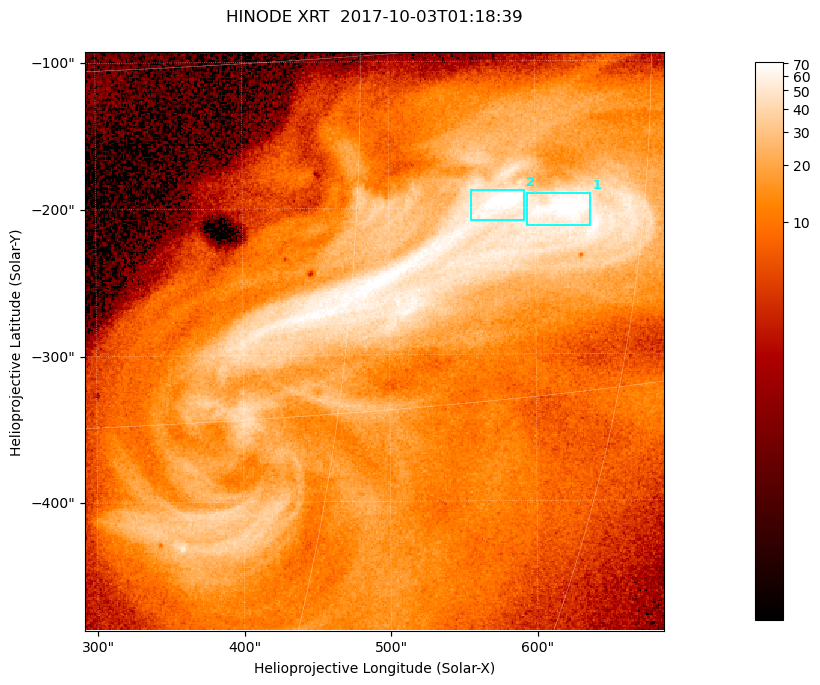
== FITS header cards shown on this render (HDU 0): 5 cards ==
TELESCOP= 'HINODE  '           /
INSTRUME= 'XRT     '           /
DATE_OBS= '2017-10-03T01:18:39.002' /
CTYPE1  = 'Solar-X '           /
CTYPE2  = 'Solar-Y '           /

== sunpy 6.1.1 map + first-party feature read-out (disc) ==
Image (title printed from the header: HINODE XRT  2017-10-03T01:18:39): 384 x 384 px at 1.03 arcsec/px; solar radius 958 arcsec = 932 px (partial field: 5.4% of the solar disc is inside the frame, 100% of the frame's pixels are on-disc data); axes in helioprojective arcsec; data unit not stated in the header (colour bar unlabelled)
Orientation: roll -0.357 deg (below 1 deg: not rotated)
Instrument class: DISC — disc imager (sunpy class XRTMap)
Bright regions (active regions / flare kernels): reference = the on-disc median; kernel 3 px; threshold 5 sigma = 47.4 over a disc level ~11.5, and >= 1.15x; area >= 147 px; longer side >= 5 px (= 5.1 arcsec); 2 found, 2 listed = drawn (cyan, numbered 1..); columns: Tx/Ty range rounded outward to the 5 arcsec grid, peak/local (2 s.f.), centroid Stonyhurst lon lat
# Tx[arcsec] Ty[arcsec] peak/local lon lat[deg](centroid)
1 590..640 -215..-190 6.8 +40 -7
2 555..595 -210..-185 7.7 +37 -7